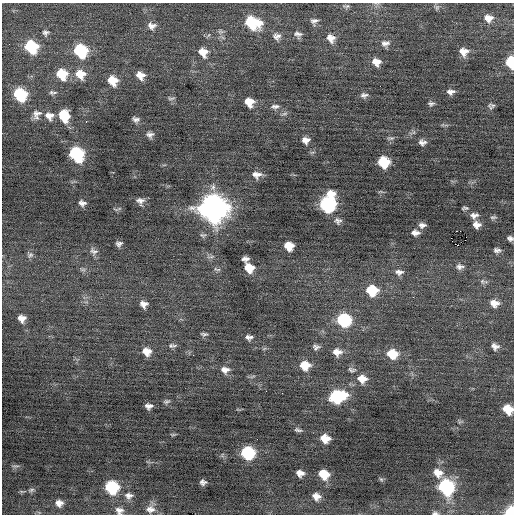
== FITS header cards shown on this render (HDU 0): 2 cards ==
NAXIS1  =                  512 / Axis length
NAXIS2  =                  512 / Axis length

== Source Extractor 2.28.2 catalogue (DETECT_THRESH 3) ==
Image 512 x 512 px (HDU 0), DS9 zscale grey, 1 PNG px = 1 image px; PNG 516 x 516 px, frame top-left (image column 1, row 512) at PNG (2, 3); no overlay
Background -0.0454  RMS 0.82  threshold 2.45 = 3 sigma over >= 5 px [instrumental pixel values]
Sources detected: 119; all 119 listed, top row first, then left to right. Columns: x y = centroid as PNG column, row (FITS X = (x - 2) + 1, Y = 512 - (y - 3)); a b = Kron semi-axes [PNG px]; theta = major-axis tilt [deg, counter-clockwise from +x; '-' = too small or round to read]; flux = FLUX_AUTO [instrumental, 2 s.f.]
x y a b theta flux
346 6 9 5 5 120
437 7 8 6 74 120
488 18 11 9 -15 470
314 21 9 7 16 200
370 21 2 2 - 91
252 23 14 10 -20 3000
151 26 11 9 -14 330
220 31 8 7 - 160
45 33 9 8 - 180
298 34 10 8 -16 220
277 36 10 9 - 290
331 38 11 10 - 420
385 43 11 9 4 270
31 47 11 9 -42 3200
80 51 11 9 -44 3900
203 52 12 10 -54 630
464 52 9 9 - 490
376 62 9 8 - 480
511 62 9 6 -80 2700
62 74 11 10 - 1600
80 74 12 11 - 890
140 75 9 8 - 530
113 80 10 9 - 920
51 92 8 6 -87 150
451 92 9 6 6 250
20 94 10 9 - 3700
364 95 9 6 3 190
171 98 10 4 2 110
249 102 9 8 - 730
431 104 7 6 - 140
275 106 12 6 6 200
491 106 7 5 7 150
37 114 13 10 64 360
284 114 10 4 6 130
49 116 11 10 - 450
64 116 12 9 -75 1500
136 119 7 5 -16 190
86 121 2 2 - 110
150 135 8 7 - 220
391 138 10 5 4 120
306 140 8 7 - 340
422 142 8 6 -5 230
76 154 11 9 -50 5200
384 162 9 8 - 2100
257 175 12 8 -2 370
140 201 10 9 - 280
82 203 9 6 -13 230
327 204 13 10 70 8200
119 208 9 4 15 98
213 208 13 12 - 58000
465 208 6 3 6 100
474 215 10 7 6 270
493 217 8 5 8 110
338 221 10 8 -9 210
422 225 9 6 1 230
477 225 8 7 - 350
460 231 2 2 - 2000
415 233 9 6 -5 270
451 238 2 2 - 760
510 238 6 4 -26 160
465 240 2 2 - 46
119 244 6 5 - 170
458 245 3 2 - 1300
289 246 8 7 - 830
497 250 8 5 -5 180
94 251 12 9 -31 260
30 255 9 8 - 180
211 257 11 3 10 120
245 259 7 5 2 240
460 267 11 7 0 240
249 268 9 8 - 1200
83 269 9 4 0 120
217 269 10 4 -17 120
399 272 11 8 0 260
482 281 8 7 - 160
372 290 10 9 - 1900
494 303 10 8 -12 460
144 304 8 7 - 320
22 318 8 7 - 390
344 320 10 9 - 4800
204 334 9 4 -2 120
249 337 9 6 -2 220
172 346 11 6 1 160
495 346 8 7 - 260
316 347 9 7 3 190
264 349 6 4 20 82
147 351 10 9 - 570
337 352 11 9 -5 460
392 354 10 9 - 1300
305 365 10 9 - 1100
225 370 11 9 -3 380
352 370 12 7 -10 180
252 376 9 3 21 77
362 379 12 10 -9 610
337 396 13 9 11 4500
166 401 9 5 16 120
149 406 7 5 -2 250
508 409 9 7 -37 960
460 422 7 4 1 88
298 430 9 4 -14 130
173 434 9 4 0 73
325 438 9 7 -17 740
248 453 9 8 - 4300
16 466 12 2 0 77
300 473 7 6 - 340
438 473 12 10 -37 570
324 474 9 7 -29 1100
381 479 6 5 - 88
203 482 6 5 - 190
112 487 9 9 - 4100
446 487 12 10 -54 6500
31 490 8 5 11 130
129 496 11 9 -3 310
316 496 9 7 -27 380
59 503 9 8 - 340
150 509 13 10 1 420
119 511 11 10 - 320
510 512 7 7 - 2100
435 513 8 5 -4 130
At the frame edge (FLAGS 8, measured only in part): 6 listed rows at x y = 511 62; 510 238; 508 409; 119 511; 510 512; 435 513